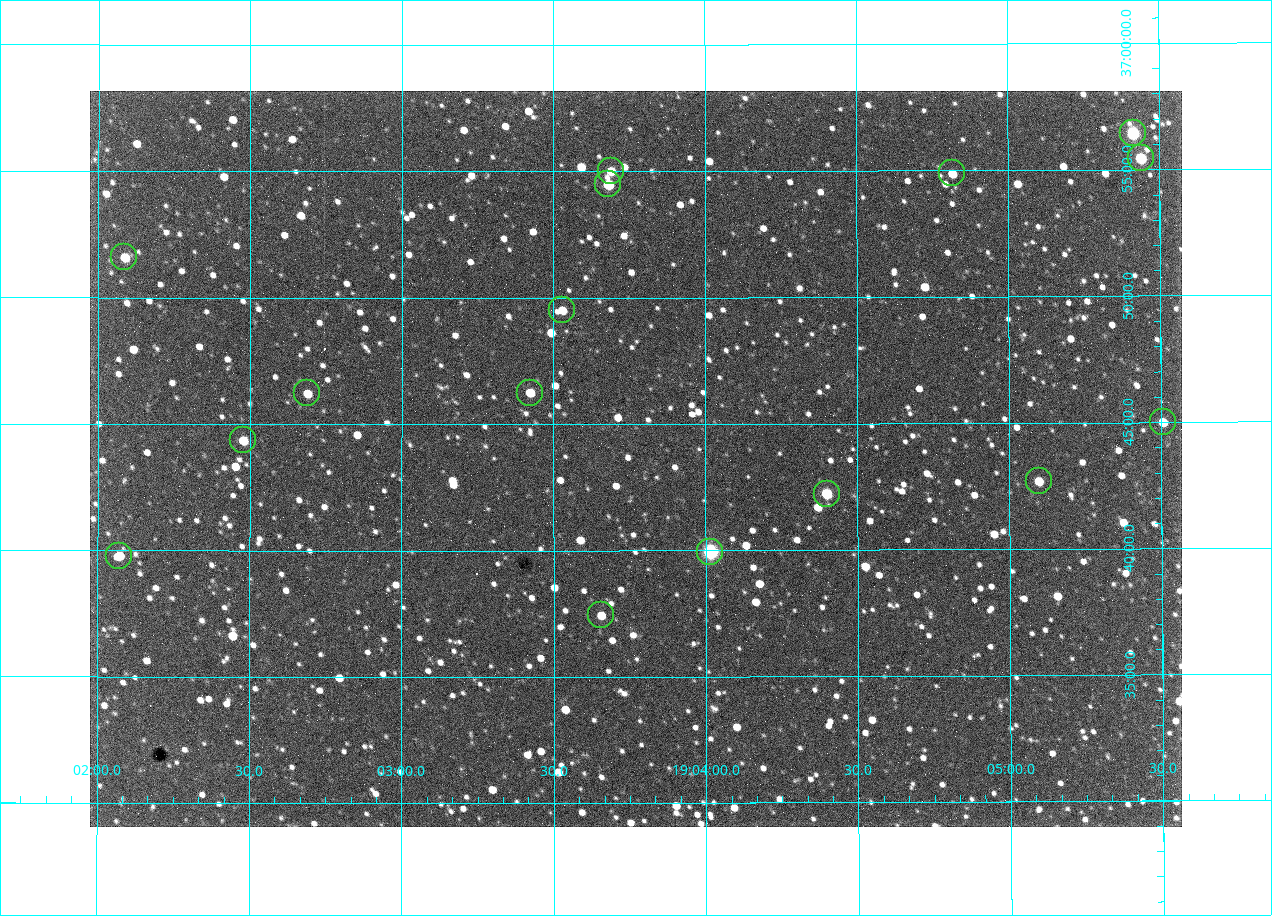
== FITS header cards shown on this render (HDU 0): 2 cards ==
NAXIS1  =                 1092 /fastest changing axis
NAXIS2  =                  736 /next to fastest changing axis

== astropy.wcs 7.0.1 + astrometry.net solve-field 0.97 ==
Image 1092 x 736 px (HDU 0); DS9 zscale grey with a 90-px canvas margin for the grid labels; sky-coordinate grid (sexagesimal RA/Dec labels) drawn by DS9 from the SOLVED WCS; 16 Tycho-2 reference stars matched to detected sources circled (green)
Header WCS: none
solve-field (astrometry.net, Tycho-2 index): SOLVED blind (the file carries no WCS)
Solved WCS: RA---TAN-SIP/DEC--TAN-SIP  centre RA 19:03:46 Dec +36:44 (285.94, +36.73 deg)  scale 2.37 arcsec/px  FOV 43.2' x 29.1'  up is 0 deg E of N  parity flipped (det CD > 0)
(file carries no celestial WCS; the grid is the blind solution)
Tycho-2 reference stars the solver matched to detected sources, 16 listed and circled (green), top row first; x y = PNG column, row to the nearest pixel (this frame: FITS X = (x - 90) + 1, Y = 736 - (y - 91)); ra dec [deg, ICRS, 3 dp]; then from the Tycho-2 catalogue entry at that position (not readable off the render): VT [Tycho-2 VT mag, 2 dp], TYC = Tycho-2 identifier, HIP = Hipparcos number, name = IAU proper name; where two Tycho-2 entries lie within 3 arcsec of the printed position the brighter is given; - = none
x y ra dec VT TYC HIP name
1133 133 286.353 +36.941 8.32 2652-644-1 93748 -
1141 158 286.360 +36.924 9.83 2652-14-1 - -
611 171 285.922 +36.917 10.48 2652-1249-1 - -
952 173 286.204 +36.915 10.94 2652-350-1 - -
608 184 285.920 +36.908 9.57 2652-218-1 - -
124 257 285.522 +36.860 10.88 2651-1921-1 - -
562 310 285.882 +36.825 10.95 2652-329-1 - -
307 393 285.672 +36.770 11.14 2651-2527-1 - -
530 393 285.856 +36.771 11.11 2652-1253-1 - -
1163 422 286.377 +36.750 10.72 2652-110-1 - -
243 440 285.620 +36.739 11.03 2651-1906-1 - -
1039 481 286.274 +36.711 10.88 2652-1070-1 - -
827 494 286.100 +36.704 10.14 2652-1649-1 - -
710 552 286.004 +36.666 8.52 2652-1368-1 - -
119 556 285.518 +36.663 10.71 2651-2245-1 - -
601 615 285.914 +36.624 11.11 2652-845-1 - -